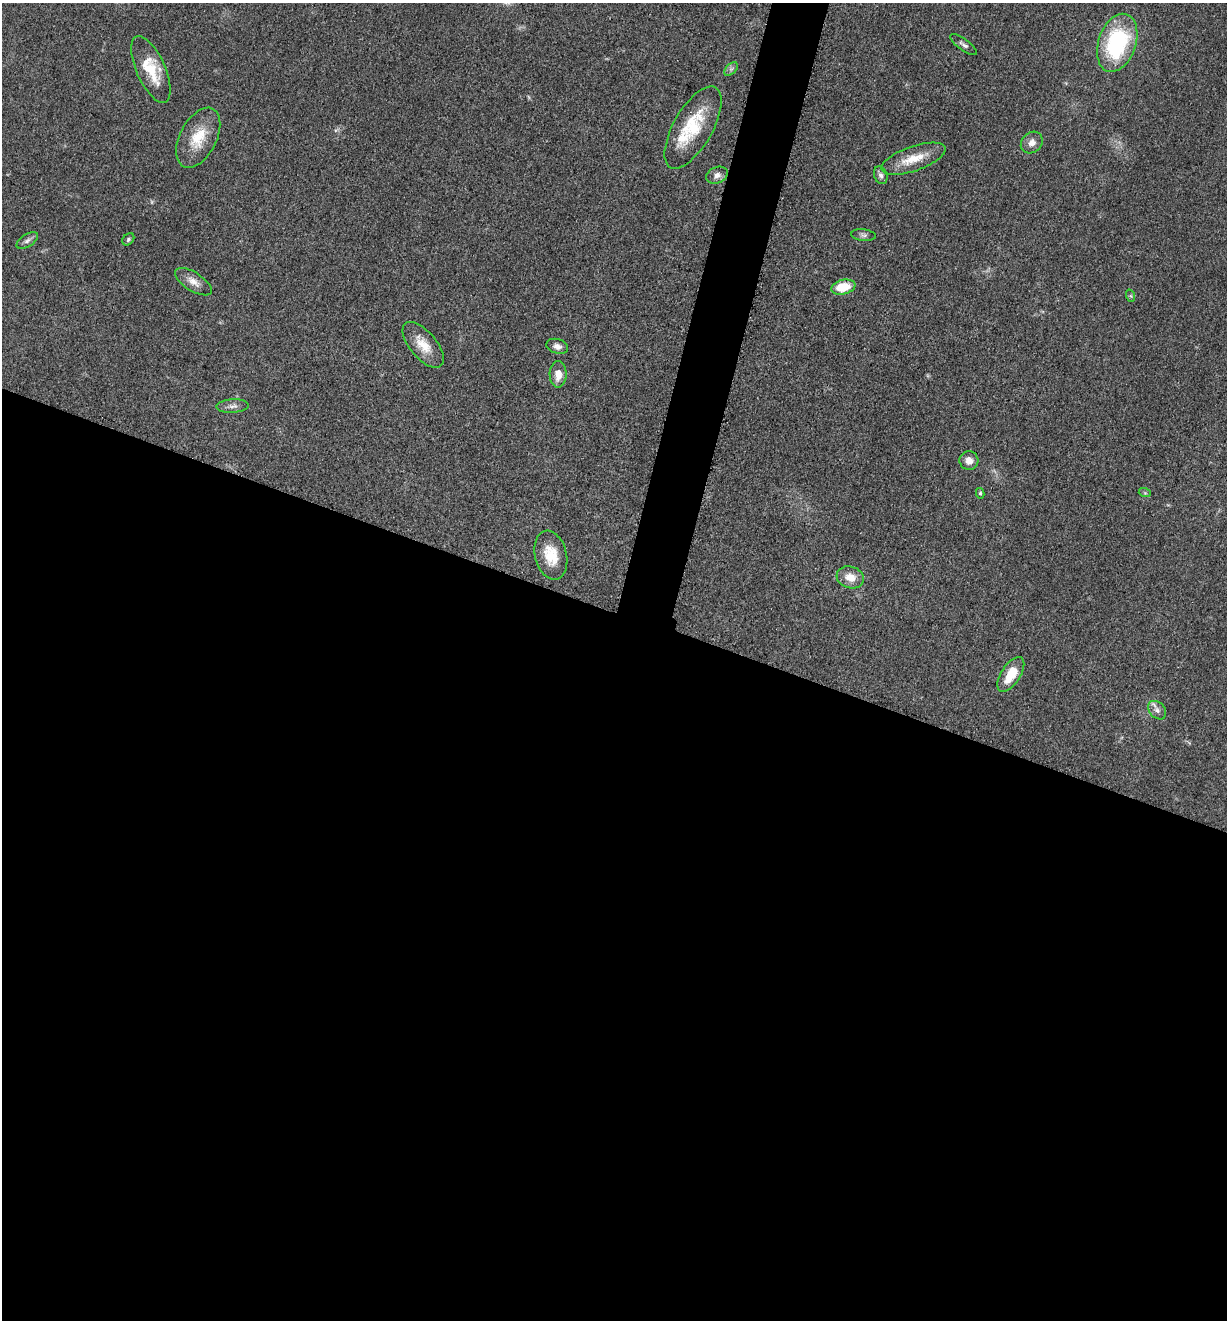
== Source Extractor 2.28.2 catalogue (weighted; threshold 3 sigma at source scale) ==
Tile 14 of 4 x 4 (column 2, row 4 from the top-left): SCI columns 1490-2714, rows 12-1329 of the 5305 x 5292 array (HDU 1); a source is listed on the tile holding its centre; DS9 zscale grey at full resolution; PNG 1229 x 1322 px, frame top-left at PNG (2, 3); each listed source drawn as its Kron ellipse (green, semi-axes under 4 px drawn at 4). Shown black and unused: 56% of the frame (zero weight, under 3 of 5 exposures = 1% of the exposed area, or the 3 px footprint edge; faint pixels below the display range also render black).
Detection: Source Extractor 2.28.2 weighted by HDU 2 'WHT'; one run over the whole footprint, this tile lists its part. Background 0.0512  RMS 0.0057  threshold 0.0255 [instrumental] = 3 sigma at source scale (4.5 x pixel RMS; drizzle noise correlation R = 1.50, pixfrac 1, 0.05/0.05 arcsec/px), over >= 5 px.
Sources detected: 30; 1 too faint to see at this stretch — neither listed nor drawn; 2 inside a brighter listed object's ellipse — not listed separately; the other 27 listed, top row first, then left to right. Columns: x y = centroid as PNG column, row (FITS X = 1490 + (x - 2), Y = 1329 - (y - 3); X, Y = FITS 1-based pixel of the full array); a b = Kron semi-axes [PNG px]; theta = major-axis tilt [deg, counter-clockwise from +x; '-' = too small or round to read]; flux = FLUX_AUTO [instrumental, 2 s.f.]
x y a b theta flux
1117 43 30 18 71 64
964 45 16 5 -36 2.2
151 69 36 14 -66 18
731 69 8 5 44 1.4
693 128 46 19 60 26
198 138 32 18 62 17
1032 143 12 9 43 3.9
913 159 34 12 19 13
717 175 11 8 23 3.1
881 175 9 6 -70 1.8
863 235 12 5 -6 1.7
128 239 7 5 48 1.1
27 241 12 6 34 2.1
193 282 21 9 -32 5.3
843 287 12 7 12 16
1131 296 6 4 -71 0.76
423 345 28 13 -50 11
557 346 11 7 -17 2.8
558 374 13 8 -89 6.5
233 406 16 6 3 3
969 461 9 9 - 4.3
980 493 5 4 - 0.93
1145 493 6 4 -18 0.83
551 555 25 16 -76 14
850 577 14 11 -16 7.6
1011 675 20 9 57 12
1157 710 10 7 -46 2.8